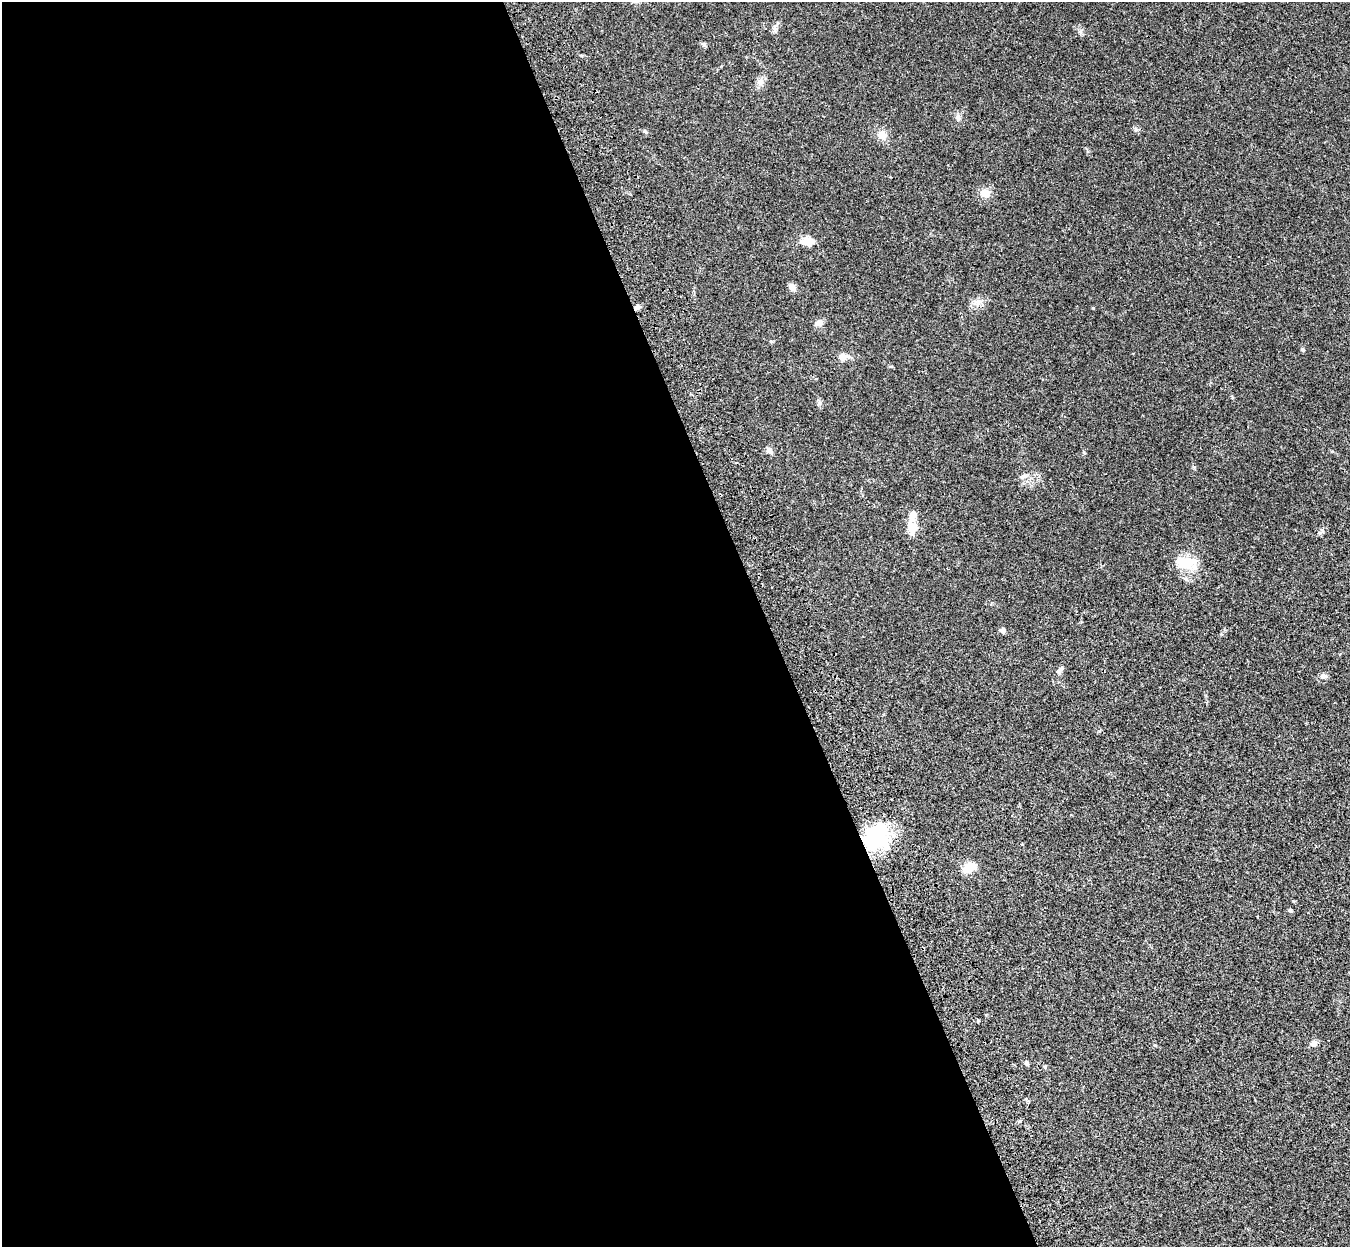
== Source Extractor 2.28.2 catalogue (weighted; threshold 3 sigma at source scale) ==
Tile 9 of 4 x 4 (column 1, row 3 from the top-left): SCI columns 117-1464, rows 1571-2815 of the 5621 x 5509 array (HDU 1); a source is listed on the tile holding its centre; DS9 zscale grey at full resolution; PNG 1352 x 1249 px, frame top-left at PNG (2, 2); no overlay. Shown black and unused: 57% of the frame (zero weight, under 3 of 4 exposures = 6% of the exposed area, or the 3 px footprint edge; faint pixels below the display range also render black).
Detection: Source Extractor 2.28.2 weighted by HDU 2 'WHT'; one run over the whole footprint, this tile lists its part. Background 0.0467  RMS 0.0051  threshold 0.0232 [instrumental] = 3 sigma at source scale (4.5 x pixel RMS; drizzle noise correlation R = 1.50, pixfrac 1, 0.05/0.05 arcsec/px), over >= 5 px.
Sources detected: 32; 1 inside a brighter listed object's ellipse — not listed separately; the other 31 listed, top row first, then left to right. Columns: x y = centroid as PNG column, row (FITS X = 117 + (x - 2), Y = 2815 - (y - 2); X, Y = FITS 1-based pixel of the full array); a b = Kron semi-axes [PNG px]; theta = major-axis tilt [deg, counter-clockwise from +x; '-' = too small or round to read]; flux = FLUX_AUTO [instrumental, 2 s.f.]
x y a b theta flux
774 28 8 5 73 1.5
704 44 6 5 - 0.87
760 81 11 5 39 1.9
958 117 10 6 -75 1.5
645 131 6 4 -44 0.66
882 135 11 10 - 4
985 193 11 10 - 4.5
808 242 19 10 -1 4.9
792 287 8 6 -56 2.9
977 303 11 7 75 2.5
636 307 9 5 40 1.5
819 323 11 8 34 2.2
771 341 6 4 -2 0.56
1303 350 5 4 - 0.79
843 357 16 9 11 3.2
769 451 9 6 -45 2.1
1084 453 5 4 - 0.5
1024 476 7 6 - 1.3
913 527 23 12 -82 6.8
1322 531 7 4 72 0.89
1185 563 26 14 -2 13
1003 630 7 6 - 1.5
1059 671 9 6 85 1.5
1324 676 8 6 -12 1.6
875 839 30 28 21 33
969 868 13 8 30 9.3
1290 910 5 5 - 0.7
1313 1043 10 7 37 2.1
1155 1045 5 3 - 0.44
1026 1063 6 5 - 0.87
1045 1067 6 4 -72 0.52
Overlapping masked pixels (flux is a lower limit): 2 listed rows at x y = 636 307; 875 839
Unlisted compact peaks at least as high as the median listed source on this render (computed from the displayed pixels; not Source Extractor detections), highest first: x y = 1080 31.